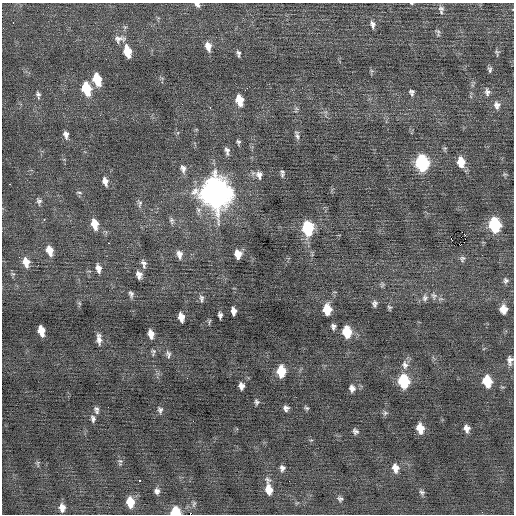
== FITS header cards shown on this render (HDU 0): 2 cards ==
NAXIS1  =                  512 / Axis length
NAXIS2  =                  512 / Axis length

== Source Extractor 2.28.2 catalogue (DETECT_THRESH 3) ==
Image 512 x 512 px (HDU 0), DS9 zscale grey, 1 PNG px = 1 image px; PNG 516 x 516 px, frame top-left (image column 1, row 512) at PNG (2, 3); no overlay
Background -0.0112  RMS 0.7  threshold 2.09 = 3 sigma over >= 5 px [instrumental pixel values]
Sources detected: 110; all 110 listed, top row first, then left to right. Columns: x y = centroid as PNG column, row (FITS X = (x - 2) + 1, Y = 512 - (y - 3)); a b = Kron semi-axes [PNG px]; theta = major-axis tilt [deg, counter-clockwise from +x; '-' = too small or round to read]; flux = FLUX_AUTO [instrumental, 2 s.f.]
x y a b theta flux
411 3 5 2 - 40
197 5 6 5 - 190
440 8 11 7 -18 170
441 12 8 4 -68 80
13 22 3 2 - 93
373 24 10 6 -79 190
125 27 6 4 -32 70
438 32 11 5 -77 110
120 39 17 9 5 320
208 46 11 7 -78 370
127 51 10 6 -77 1200
497 52 7 6 - 86
238 54 7 4 -84 120
490 69 7 4 87 110
97 79 10 6 -75 1400
86 89 11 7 -76 1900
246 89 5 2 - 150
412 92 8 6 -76 130
487 92 12 8 -83 210
38 95 9 6 -75 130
239 100 10 6 -77 820
497 105 11 8 -82 250
210 107 3 2 - 50
100 115 3 2 - 86
66 135 10 6 -82 220
297 135 12 6 -79 160
238 142 7 5 -79 94
227 151 11 6 -82 180
461 162 10 7 -83 770
422 163 10 7 -83 6300
183 169 11 7 -75 230
282 171 6 5 - 75
505 174 6 5 - 73
259 175 12 9 -77 280
282 175 7 4 57 82
105 181 10 6 -76 280
9 184 3 2 - 200
79 193 8 3 -5 69
215 193 14 11 -75 71000
39 201 9 7 -80 140
139 203 11 6 -83 160
44 220 3 2 - 200
171 221 10 6 -74 140
95 224 12 7 -78 640
494 225 9 7 -81 4500
307 229 11 8 -86 3100
465 235 3 2 - 160
451 239 3 2 - 270
50 250 11 7 -74 500
179 254 11 7 -81 270
238 254 8 6 -83 530
462 259 8 7 - 130
26 262 12 8 -76 490
144 264 11 6 -75 190
38 265 2 2 - 31
98 268 11 6 -79 290
139 275 9 6 -77 260
506 280 7 7 - 130
382 285 7 5 70 90
131 294 9 5 -77 130
433 296 10 7 -76 170
201 298 10 6 -84 140
425 298 10 8 79 190
79 303 6 4 -45 63
375 304 8 6 89 140
389 307 6 5 - 78
327 309 8 6 -86 1300
503 309 8 7 - 500
233 311 7 5 -82 260
220 315 6 4 -83 140
181 317 8 5 -80 470
209 322 9 2 80 56
333 326 6 5 - 140
41 331 9 5 -77 620
347 332 9 7 -83 1800
151 334 8 5 -79 380
99 339 12 5 -87 270
153 352 9 5 85 100
168 354 11 7 -73 150
510 360 11 7 89 230
405 365 12 8 -78 270
281 371 9 6 -88 1300
403 381 9 7 -82 3500
487 381 9 7 -77 1400
241 386 6 5 - 230
352 388 8 6 -75 200
257 402 7 5 -80 100
286 408 5 5 - 160
306 408 7 4 -36 76
96 410 9 5 -80 140
160 410 8 6 -83 130
385 413 7 6 - 97
93 419 9 6 -80 140
193 421 2 2 - 23
420 428 8 6 -78 630
467 428 7 6 - 270
355 431 7 6 - 130
120 462 10 6 86 110
38 464 10 3 -82 81
282 468 7 6 - 160
395 468 9 7 -77 380
139 480 3 3 - 390
269 489 14 6 -82 690
157 491 7 6 - 170
422 492 7 6 - 120
340 499 7 6 - 110
130 502 9 7 -85 900
194 504 10 5 84 100
62 508 9 6 -82 340
175 512 7 6 - 1600
At the frame edge (FLAGS 8, measured only in part): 4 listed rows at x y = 411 3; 197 5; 510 360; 175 512